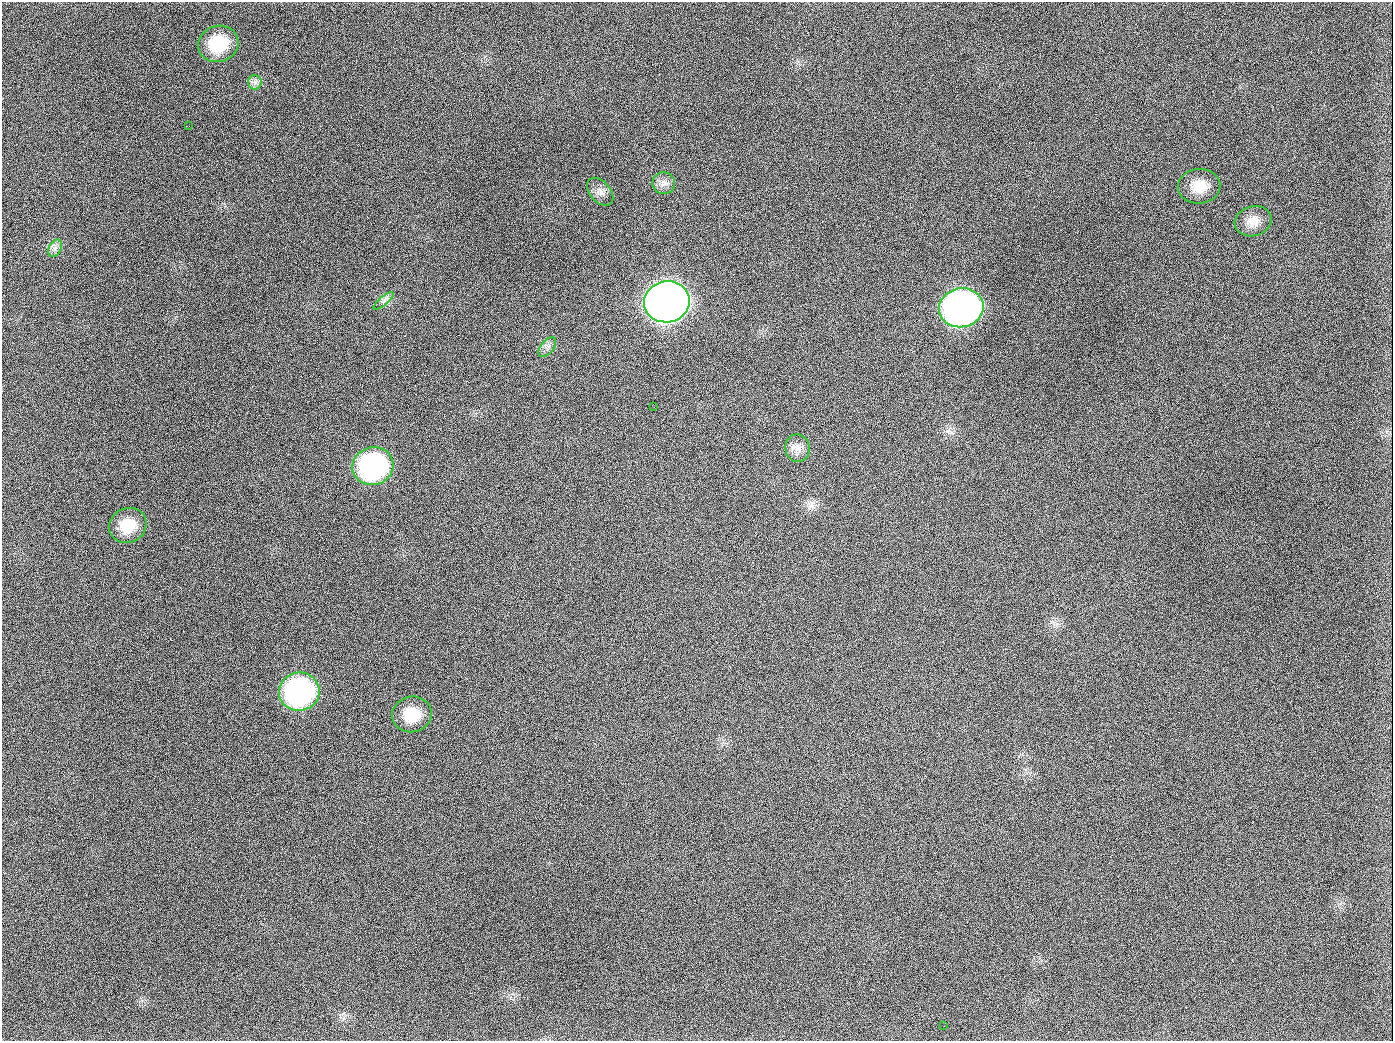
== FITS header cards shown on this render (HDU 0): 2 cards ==
NAXIS1  =                 1391
NAXIS2  =                 1039

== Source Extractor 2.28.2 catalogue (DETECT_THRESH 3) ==
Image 1391 x 1039 px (HDU 0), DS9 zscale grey, 1 PNG px = 1 image px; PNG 1395 x 1043 px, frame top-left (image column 1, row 1039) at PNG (2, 2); each listed source drawn as its Kron ellipse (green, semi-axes under 4 px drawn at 4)
Background 1380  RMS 66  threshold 198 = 3 sigma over >= 5 px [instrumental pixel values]
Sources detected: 19; all 19 listed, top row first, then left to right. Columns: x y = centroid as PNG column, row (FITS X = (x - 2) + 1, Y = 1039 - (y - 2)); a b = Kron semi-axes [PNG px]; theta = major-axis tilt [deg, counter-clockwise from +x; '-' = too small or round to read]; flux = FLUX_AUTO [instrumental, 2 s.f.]
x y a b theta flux
218 44 20 18 19 2.1e+05
255 82 7 6 - 1.7e+04
189 126 2 2 - 6.7e+03
664 183 11 11 - 3.2e+04
1199 186 21 17 4 9.7e+04
600 192 16 10 -49 3.1e+04
1253 221 18 15 16 6.1e+04
55 248 9 6 65 1.9e+04
384 301 12 4 40 1.7e+04
667 302 23 20 10 5.9e+06
961 308 22 19 10 2.6e+06
547 347 12 6 51 2.0e+04
654 407 2 2 - 4.2e+03
797 448 14 12 -82 4.2e+04
373 466 20 19 - 9.0e+05
128 525 19 17 29 1.2e+05
299 692 20 19 - 1.1e+06
412 714 20 18 11 1.3e+05
944 1026 2 2 - 5.6e+03